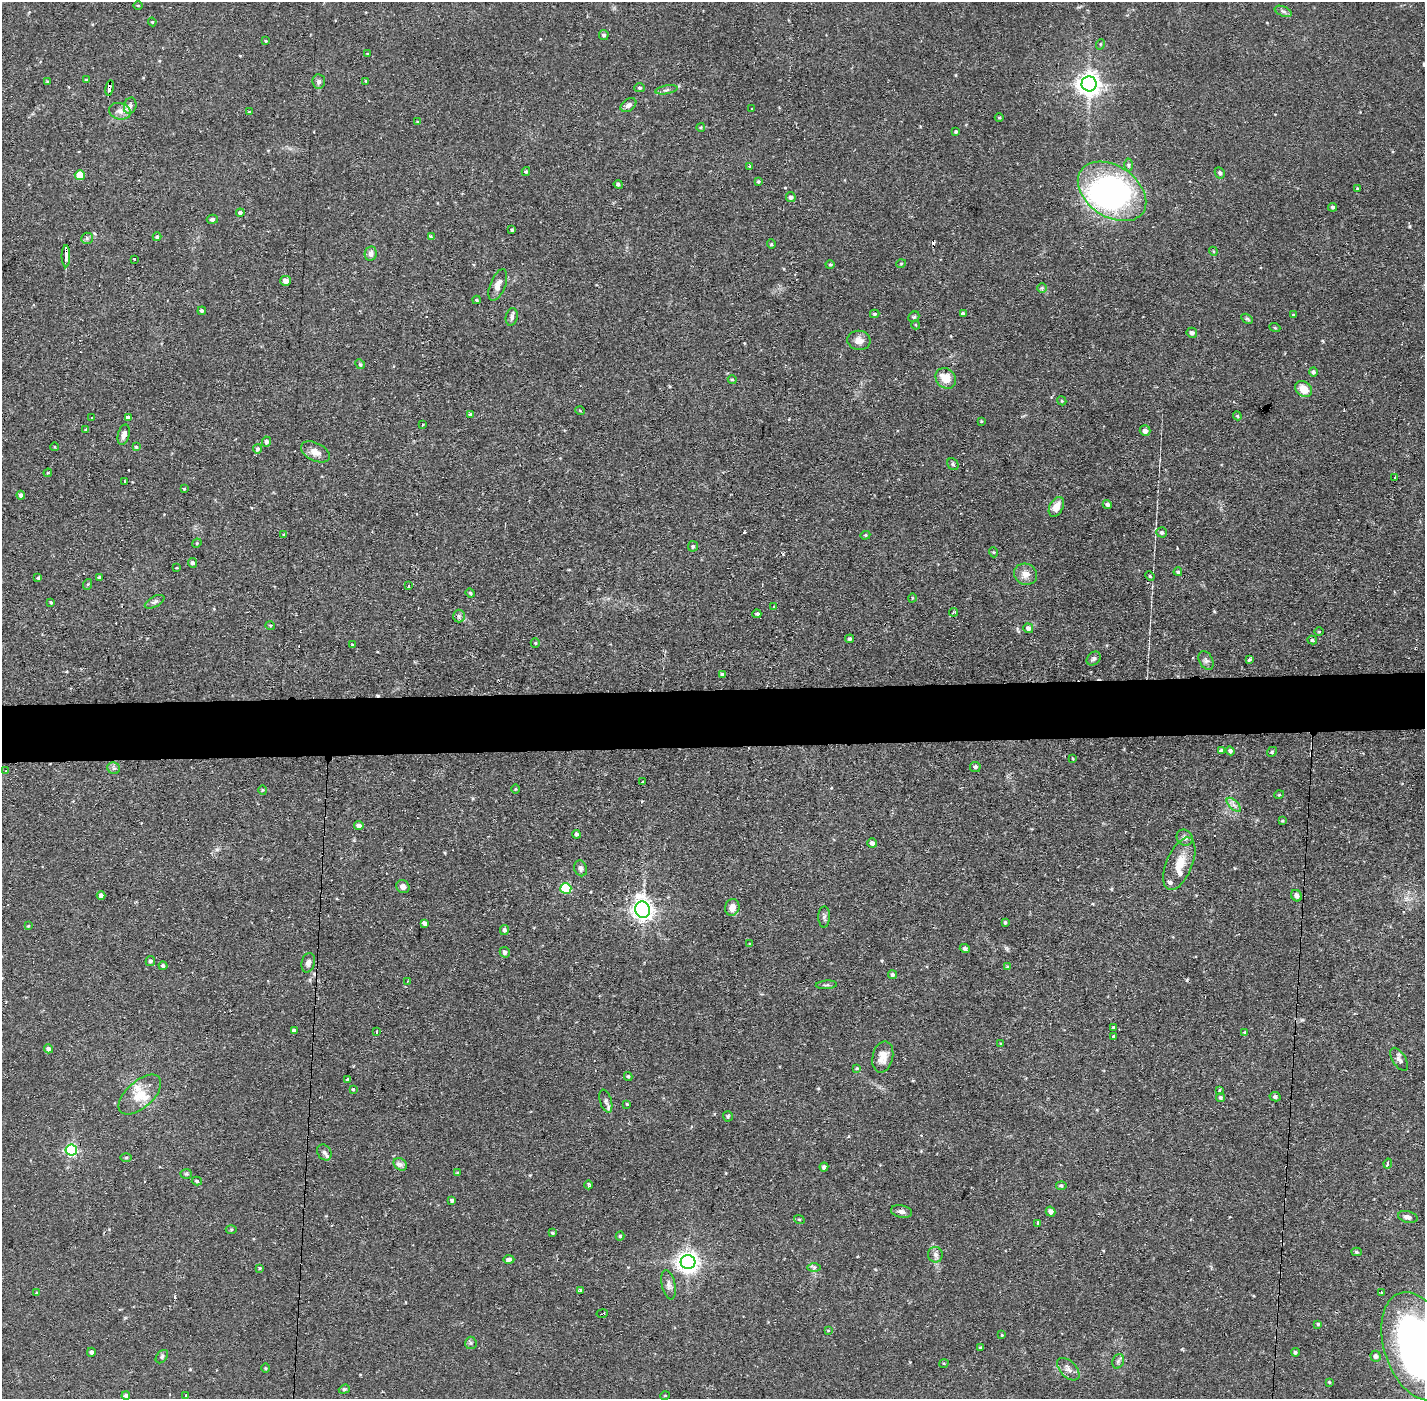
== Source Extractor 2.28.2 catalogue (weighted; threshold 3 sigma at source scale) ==
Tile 5 of 3 x 3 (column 2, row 2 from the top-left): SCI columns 1424-2846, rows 1451-2847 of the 4269 x 4299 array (HDU 1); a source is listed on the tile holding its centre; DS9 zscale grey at full resolution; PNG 1427 x 1401 px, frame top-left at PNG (2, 2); each listed source drawn as its Kron ellipse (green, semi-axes under 4 px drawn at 4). Shown black and unused: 4% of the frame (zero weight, under 2 of 3 exposures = <1% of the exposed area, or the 3 px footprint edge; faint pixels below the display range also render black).
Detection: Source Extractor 2.28.2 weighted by HDU 2 'WHT'; one run over the whole footprint, this tile lists its part. Background 0.0754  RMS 0.0063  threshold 0.0282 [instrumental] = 3 sigma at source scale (4.5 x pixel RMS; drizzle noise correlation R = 1.50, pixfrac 1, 0.05/0.05 arcsec/px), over >= 5 px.
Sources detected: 253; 1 inside a brighter object's white glare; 12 cosmic-ray / hot-pixel residue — neither listed nor drawn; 4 inside a brighter listed object's ellipse — not listed separately; the other 236 listed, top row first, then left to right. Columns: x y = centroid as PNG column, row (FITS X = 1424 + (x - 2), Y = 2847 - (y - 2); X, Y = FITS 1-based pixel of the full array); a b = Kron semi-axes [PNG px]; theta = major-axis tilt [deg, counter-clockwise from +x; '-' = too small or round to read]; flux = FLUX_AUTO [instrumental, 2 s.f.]
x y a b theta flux
138 5 4 3 - 0.5
1283 11 9 5 -23 1.6
152 22 4 4 - 0.68
604 35 5 4 - 1.4
266 41 3 3 - 0.58
1101 44 5 3 - 0.56
368 54 3 2 - 0.55
86 80 4 3 - 0.95
366 81 3 3 - 0.61
47 82 3 3 - 0.58
319 82 7 6 - 1.9
1089 84 7 7 - 510
109 88 8 3 81 5.9
640 88 5 4 - 0.98
666 90 11 3 10 1.4
628 105 9 6 35 2.5
130 106 8 6 74 2
752 108 3 2 - 1.1
120 111 11 8 -15 3.7
249 112 4 3 - 0.67
999 117 4 3 - 0.6
417 122 4 2 - 0.43
701 127 4 3 - 0.75
956 132 3 3 - 0.71
1129 165 6 4 89 1.2
750 166 3 2 - 0.82
526 171 4 3 - 0.93
1220 173 6 4 -62 1.2
80 175 5 5 - 14
758 182 3 3 - 0.76
618 184 4 4 - 1.3
1357 189 3 2 - 0.92
1112 191 37 25 -34 150
791 197 5 4 - 1.9
1333 207 4 4 - 1.2
240 213 4 4 - 1.6
212 219 5 4 - 1.4
512 230 3 3 - 0.78
431 236 4 3 - 2.5
157 237 4 4 - 1.1
87 238 6 5 - 1.4
771 244 4 4 - 0.73
1213 251 4 3 - 0.6
371 253 7 6 - 2.4
66 256 11 3 90 12
135 259 3 2 - 0.9
901 264 5 3 - 0.57
830 265 4 4 - 0.67
286 281 5 5 - 3.2
498 285 17 7 68 4.6
1042 288 5 5 - 0.87
477 300 4 4 - 0.8
202 311 4 4 - 1.3
875 314 4 4 - 0.86
963 314 4 4 - 1.9
1294 315 4 3 - 0.75
512 317 9 6 78 2.1
914 317 6 5 - 0.93
1247 319 6 4 -30 0.86
916 325 4 3 - 0.57
1275 328 5 3 - 0.54
1192 333 5 5 - 2.1
859 340 11 9 -7 4.9
360 364 5 4 - 0.81
1313 372 4 4 - 1.3
946 378 11 9 -51 10
732 380 5 4 - 0.87
1304 389 9 7 -39 7.7
1062 401 5 3 - 0.6
580 411 5 3 - 0.52
471 415 4 4 - 1.9
1237 416 4 4 - 0.69
128 417 4 4 - 1.8
92 418 2 2 - 0.94
981 421 4 3 - 0.52
422 425 3 3 - 0.71
86 429 3 3 - 0.88
1145 431 5 5 - 2.8
124 435 10 5 76 3.1
267 442 5 4 - 2.1
55 447 4 3 - 0.44
136 447 4 4 - 0.72
257 449 4 4 - 1.8
315 452 15 9 -26 5.2
953 464 6 5 - 1.1
48 473 4 3 - 0.62
1395 477 3 2 - 0.48
124 481 3 3 - 2.3
184 489 4 3 - 0.53
21 495 4 4 - 1.8
1107 504 4 4 - 1.6
1056 507 11 6 63 6.2
1162 532 5 5 - 1.4
284 535 4 3 - 0.67
865 535 5 4 - 0.79
197 543 5 4 - 0.65
693 546 5 5 - 1
993 552 5 3 - 0.58
192 563 5 4 - 1.6
176 568 3 2 - 0.55
1178 572 4 4 - 1.1
1025 574 12 10 -22 4.9
1150 576 5 4 - 0.88
100 577 4 4 - 1.5
38 578 3 3 - 1.6
88 584 5 3 - 0.61
409 586 3 2 - 0.77
470 593 5 4 - 0.78
912 598 4 3 - 0.47
51 602 4 3 - 0.72
154 602 11 5 27 1.9
773 607 3 2 - 0.89
953 612 4 3 - 0.78
757 614 4 4 - 1.1
459 616 6 6 - 1.4
270 625 5 3 - 0.57
1028 628 5 4 - 2.3
1319 632 5 3 - 0.56
850 639 4 4 - 1.2
1312 640 5 4 - 1
535 643 5 4 - 0.77
352 645 3 3 - 0.58
1094 659 8 6 45 1.6
1206 660 10 6 -63 2.1
1249 660 3 3 - 1.5
723 674 4 4 - 2
1221 751 4 4 - 1.2
1230 751 4 4 - 1.6
1272 752 5 4 - 0.84
1073 759 4 2 - 0.48
975 767 5 5 - 1.6
114 768 6 5 - 1.4
6 771 4 2 - 0.47
643 781 3 2 - 1.4
515 789 5 3 - 0.52
263 790 4 4 - 0.63
1279 795 5 3 - 0.54
1234 805 9 4 -44 2.1
1282 821 3 3 - 0.59
359 826 5 4 - 2.5
576 834 4 4 - 1.3
1185 838 8 7 - 2.1
872 843 5 5 - 2.3
1179 864 28 13 67 12
581 868 8 6 -71 2
403 887 7 6 - 2.8
566 888 5 5 - 46
101 895 4 4 - 3
1297 896 6 5 - 2.4
732 907 8 7 - 5.1
643 910 8 7 - 400
824 917 10 6 89 1.8
1005 922 4 3 - 0.88
424 923 4 4 - 2.3
28 926 4 3 - 0.6
504 930 5 4 - 1.5
750 944 3 2 - 0.45
965 949 5 4 - 1.6
505 952 5 5 - 1.9
150 961 5 4 - 1.4
308 963 10 6 76 2.8
163 966 4 4 - 1.3
1008 967 3 3 - 13
892 975 5 4 - 1.5
407 981 3 2 - 0.52
826 985 10 3 4 0.98
1114 1028 3 3 - 1.3
294 1030 4 3 - 1.8
377 1031 3 3 - 1.6
1245 1033 4 3 - 1.3
1114 1036 3 3 - 1.8
1001 1044 4 3 - 0.56
48 1049 4 4 - 2.2
883 1057 16 10 77 6.2
1399 1059 13 6 -58 2.2
857 1068 4 3 - 0.66
628 1076 4 3 - 0.89
347 1080 3 3 - 34
353 1089 4 3 - 0.63
1219 1090 3 3 - 1.2
140 1095 26 13 42 12
1220 1097 5 4 - 0.97
1275 1097 5 4 - 1.4
606 1101 12 6 -73 2.1
627 1104 3 3 - 0.65
728 1116 5 5 - 1
71 1150 6 5 - 86
324 1152 8 6 -54 2.1
126 1158 6 4 1 0.74
1388 1163 5 3 - 10
400 1164 7 5 -40 2
824 1167 4 4 - 1.8
458 1173 4 3 - 0.64
186 1174 5 5 - 0.88
197 1181 5 4 - 1.1
589 1185 4 4 - 3.9
1061 1186 5 4 - 1.1
452 1200 4 3 - 1.5
901 1211 10 6 -12 2.3
1051 1212 5 4 - 3.1
1408 1217 10 5 -14 2.5
799 1219 5 3 - 0.54
1037 1223 4 3 - 3
231 1230 5 3 - 0.63
552 1233 4 3 - 0.85
620 1236 4 4 - 0.96
1357 1252 5 4 - 1
935 1255 8 7 - 2.2
509 1259 5 4 - 2
688 1262 7 7 - 400
814 1267 7 4 0 1.1
260 1268 4 3 - 0.58
669 1285 15 6 -78 3
580 1291 3 3 - 2
37 1293 4 4 - 0.72
1381 1293 3 2 - 0.8
602 1314 5 2 - 0.69
1318 1324 3 3 - 0.72
828 1330 4 4 - 0.55
1002 1334 3 2 - 0.89
471 1343 6 5 - 1.1
1417 1346 56 33 -71 280
980 1348 3 3 - 0.89
91 1352 4 4 - 1.6
1295 1352 4 4 - 1
1375 1356 5 5 - 2.2
162 1357 7 5 50 1.2
1118 1361 7 5 69 1.5
944 1363 5 3 - 0.54
266 1368 5 3 - 0.62
1068 1369 14 8 -45 3.7
1329 1382 4 4 - 0.58
344 1389 6 4 20 0.84
126 1395 4 4 - 2
186 1395 3 2 - 1.1
665 1396 5 3 - 0.45
Overlapping masked pixels (flux is a lower limit): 2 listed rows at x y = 109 88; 66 256
Isophote crosses this tile's border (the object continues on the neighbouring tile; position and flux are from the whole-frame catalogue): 1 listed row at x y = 1417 1346